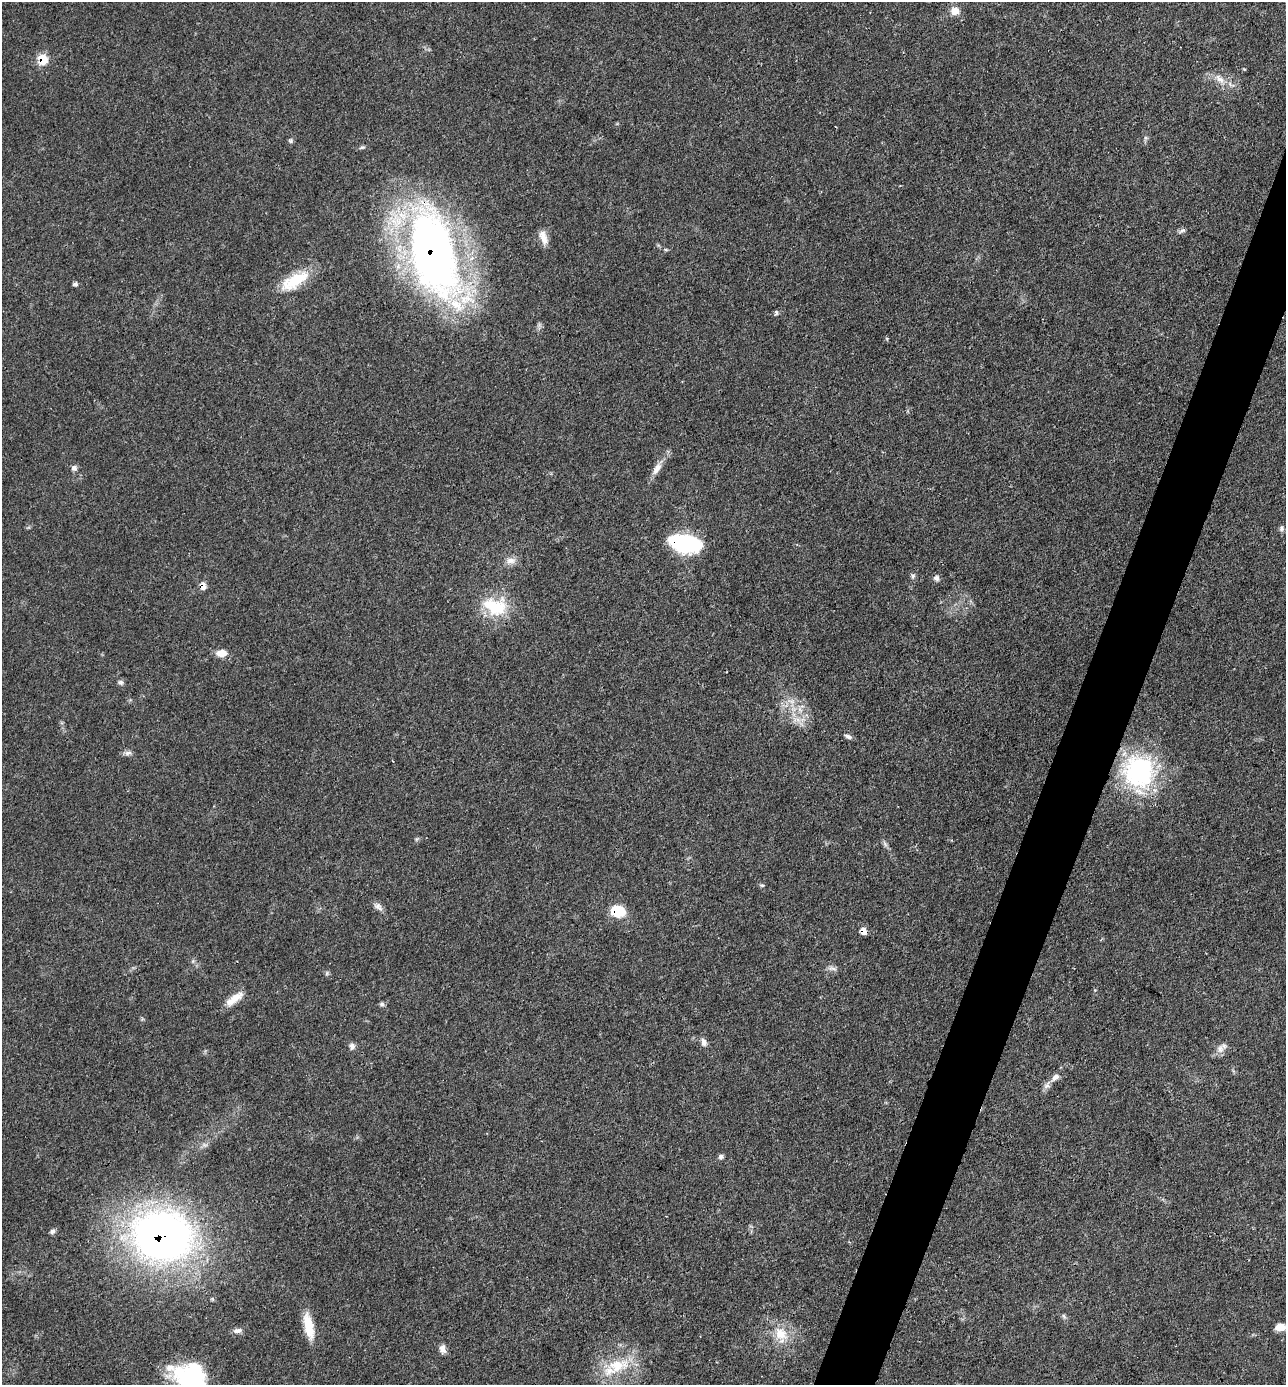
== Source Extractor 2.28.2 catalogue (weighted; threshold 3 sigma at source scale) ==
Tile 10 of 4 x 4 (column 2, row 3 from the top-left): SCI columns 1424-2707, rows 1383-2765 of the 5547 x 5532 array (HDU 1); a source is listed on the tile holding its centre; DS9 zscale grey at full resolution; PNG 1288 x 1387 px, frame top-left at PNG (2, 2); no overlay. Shown black and unused: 4% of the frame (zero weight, under 3 of 4 exposures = <1% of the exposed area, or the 3 px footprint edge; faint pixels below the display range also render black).
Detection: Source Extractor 2.28.2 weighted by HDU 2 'WHT'; one run over the whole footprint, this tile lists its part. Background 0.102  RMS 0.0041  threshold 0.0183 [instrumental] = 3 sigma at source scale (4.5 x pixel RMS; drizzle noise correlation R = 1.50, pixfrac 1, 0.05/0.05 arcsec/px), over >= 5 px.
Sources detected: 50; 1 inside a brighter listed object's ellipse — not listed separately; the other 49 listed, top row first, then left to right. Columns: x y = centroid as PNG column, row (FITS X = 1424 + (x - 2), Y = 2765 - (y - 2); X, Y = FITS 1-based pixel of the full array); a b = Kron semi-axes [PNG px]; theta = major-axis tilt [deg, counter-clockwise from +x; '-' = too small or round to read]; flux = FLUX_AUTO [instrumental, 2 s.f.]
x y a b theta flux
955 11 10 10 - 3.6
43 59 8 7 - 11
1219 79 16 8 -41 3.8
1182 231 10 4 29 1
543 237 18 8 -72 4.1
666 250 6 4 -19 0.52
433 253 85 41 -77 280
295 280 36 14 30 16
75 284 6 5 - 0.9
776 312 7 4 -72 0.68
887 338 5 3 - 0.42
74 468 7 6 - 1.6
657 468 19 8 57 3.7
1281 528 9 7 77 1.1
685 543 26 12 -10 58
511 560 14 8 1 2.9
913 576 6 5 - 0.86
936 578 8 7 - 1.4
203 586 7 6 - 3.2
495 606 34 23 -13 19
221 653 12 8 0 4.1
121 682 7 6 - 1
791 701 11 3 -11 1.3
848 736 9 5 -23 1.2
128 753 10 6 12 1.4
1139 772 39 37 -75 55
885 844 9 4 -54 1
762 885 6 4 -6 0.62
378 907 13 7 -36 1.9
618 911 14 11 -12 12
863 931 7 6 - 3.5
832 968 12 5 -5 1.5
234 999 28 9 36 5.5
382 1004 7 6 - 0.92
704 1042 11 7 -81 1.9
352 1046 8 7 - 1.6
1220 1049 11 9 -79 2.6
1055 1077 13 7 37 2.6
721 1156 6 6 - 1.1
52 1231 7 6 - 1.1
162 1236 43 36 -12 310
1064 1316 8 5 -70 0.83
309 1326 30 10 -78 9.9
1280 1327 10 7 0 4.2
237 1331 13 7 8 1.7
781 1334 22 16 -49 9.3
442 1349 10 7 -82 2.3
616 1366 37 18 10 17
191 1379 35 27 -46 55
Overlapping masked pixels (flux is a lower limit): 7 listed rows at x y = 43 59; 433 253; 685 543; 203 586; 618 911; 863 931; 162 1236
Isophote crosses this tile's border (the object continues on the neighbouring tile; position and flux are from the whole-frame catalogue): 1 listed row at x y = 191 1379
Unlisted compact peaks at least as high as the median listed source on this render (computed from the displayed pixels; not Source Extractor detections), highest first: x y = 291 141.